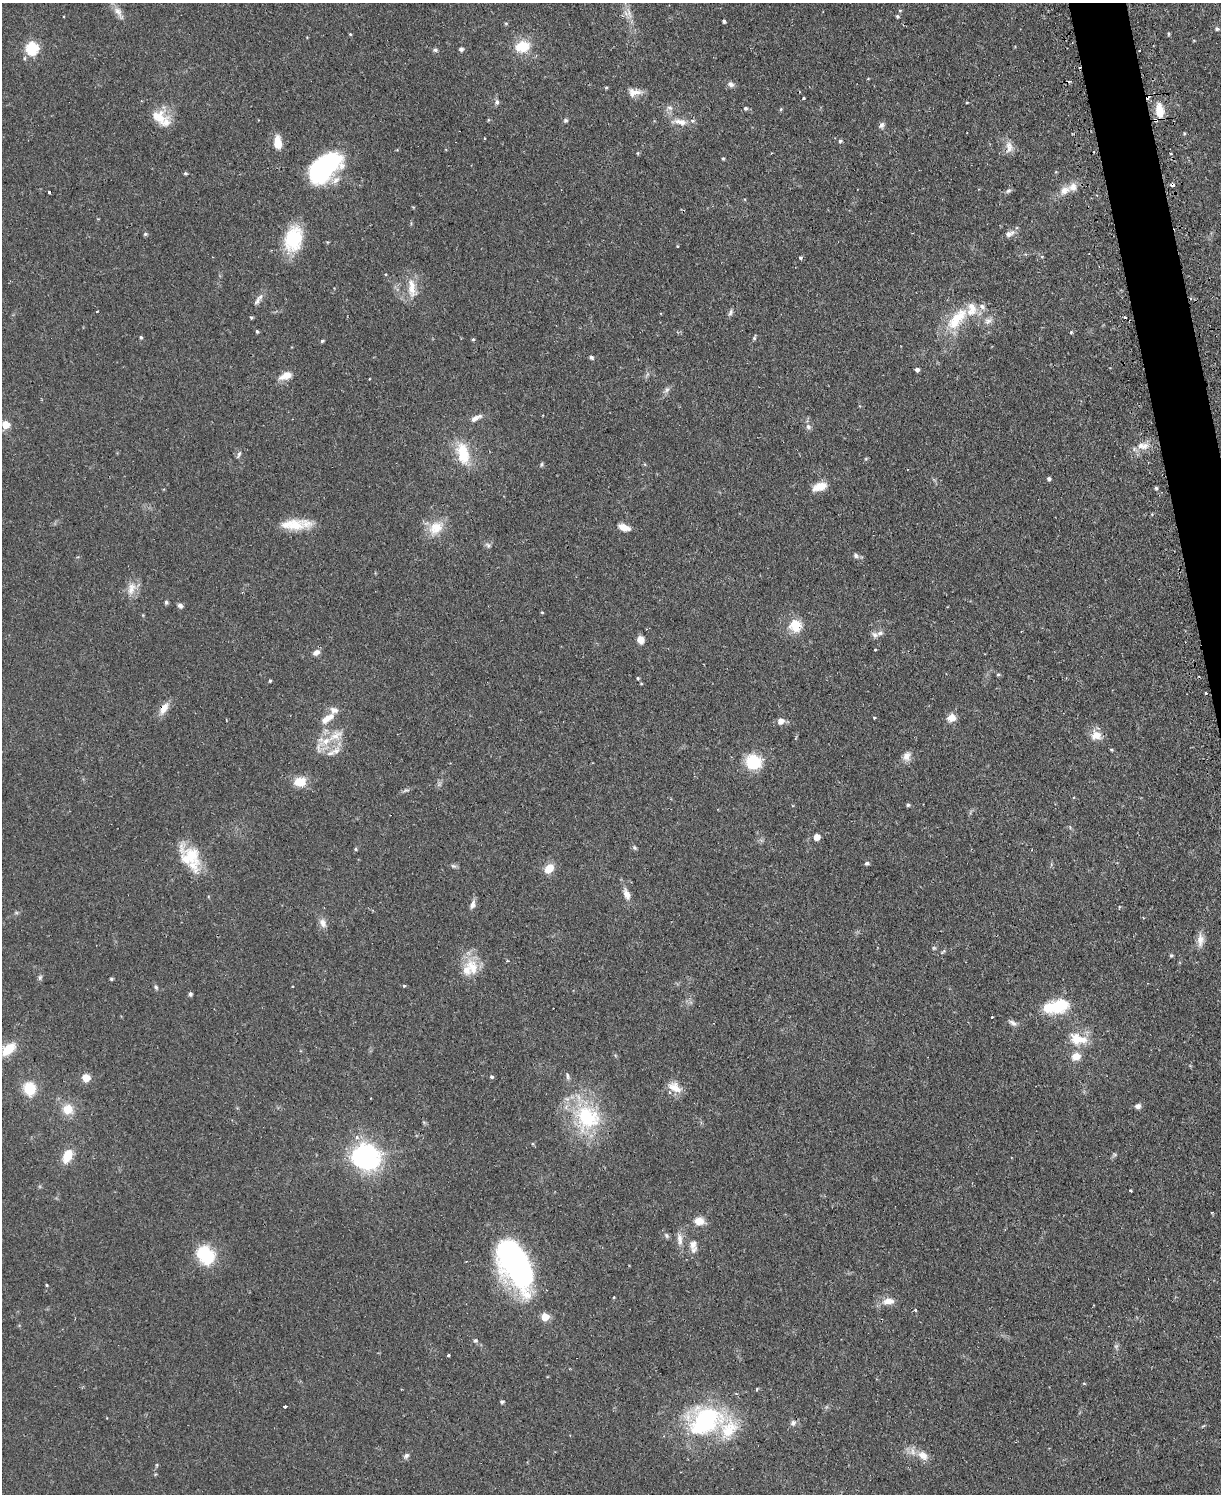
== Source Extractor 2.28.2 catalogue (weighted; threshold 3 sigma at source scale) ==
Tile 6 of 4 x 3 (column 2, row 2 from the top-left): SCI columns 1251-2469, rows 1653-3144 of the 4939 x 4911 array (HDU 1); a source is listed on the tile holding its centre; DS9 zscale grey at full resolution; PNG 1223 x 1496 px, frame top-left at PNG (2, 3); no overlay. Shown black and unused: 2% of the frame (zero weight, under 2 of 3 exposures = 4% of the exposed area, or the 3 px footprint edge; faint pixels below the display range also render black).
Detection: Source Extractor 2.28.2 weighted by HDU 2 'WHT'; one run over the whole footprint, this tile lists its part. Background 0.0624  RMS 0.0051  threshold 0.023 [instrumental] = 3 sigma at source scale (4.5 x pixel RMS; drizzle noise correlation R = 1.50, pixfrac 1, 0.05/0.05 arcsec/px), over >= 5 px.
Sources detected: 184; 1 too faint to see at this stretch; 4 cosmic-ray / hot-pixel residue — not listed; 14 inside a brighter listed object's ellipse — not listed separately; the other 165 listed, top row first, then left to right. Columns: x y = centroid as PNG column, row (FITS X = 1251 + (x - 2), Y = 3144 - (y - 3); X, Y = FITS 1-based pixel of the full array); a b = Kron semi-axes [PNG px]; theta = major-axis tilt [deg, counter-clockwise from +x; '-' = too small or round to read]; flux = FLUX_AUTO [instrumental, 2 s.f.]
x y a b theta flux
900 11 5 3 - 0.49
118 12 22 8 -58 4
629 13 17 5 -72 3.5
897 16 5 4 - 0.8
724 21 4 3 - 0.97
506 23 4 4 - 0.56
1217 29 5 4 - 1.1
350 34 4 3 - 0.52
1169 34 4 3 - 0.71
523 46 14 11 10 13
32 48 6 6 - 58
461 49 4 4 - 1.7
435 50 7 5 -10 0.98
731 84 9 7 -25 1.8
606 88 4 4 - 0.59
634 92 17 10 6 4.9
803 98 3 3 - 2.4
497 102 7 6 - 1.4
669 108 9 5 -26 1.7
745 108 5 5 - 0.93
781 109 5 4 - 0.6
1160 110 17 9 -83 9.1
158 117 25 19 -24 11
488 120 5 3 - 0.47
565 120 6 5 - 0.82
680 122 22 8 -9 5.3
881 125 9 6 65 1.5
840 141 4 4 - 0.94
278 143 15 8 -84 7.4
1009 147 17 9 -87 4.1
638 153 4 4 - 0.59
723 158 4 3 - 0.65
324 168 33 18 42 73
185 173 4 4 - 0.79
1173 185 4 3 - 2.3
1065 190 18 11 33 5.6
1008 191 8 5 17 1.2
49 192 3 3 - 1.6
145 234 5 4 - 0.82
1009 234 14 8 28 2.9
293 239 30 20 76 24
327 242 5 3 - 0.47
677 246 3 3 - 0.51
1041 256 5 4 - 0.91
801 258 4 4 - 1.1
411 288 29 10 -86 7.7
257 301 12 6 50 2.1
97 311 3 2 - 0.37
730 312 10 5 64 1.3
959 316 31 18 36 18
251 317 3 3 - 0.73
988 321 10 9 - 2.8
257 331 4 3 - 0.77
1071 332 5 4 - 0.57
141 337 5 4 - 0.73
754 338 6 4 70 0.79
473 339 4 4 - 0.62
322 341 4 3 - 0.89
591 357 5 4 - 1.2
917 369 4 4 - 1.7
286 376 15 8 22 5.5
667 390 9 6 51 1.6
543 415 2 2 - 0.54
476 418 17 6 27 2.9
6 425 6 5 - 11
808 427 7 7 - 1.7
1141 445 11 8 26 4.3
463 454 30 15 -79 15
239 455 12 4 60 1.1
541 464 6 4 88 0.71
1049 479 4 4 - 1.1
820 486 17 9 19 6.8
1156 488 4 4 - 0.79
292 525 35 14 -1 13
624 527 14 7 -20 4.3
436 528 22 16 41 10
488 545 8 6 -52 1.4
856 556 7 6 - 1.4
131 589 19 11 73 5.8
166 602 5 4 - 1
180 606 7 5 -40 1.5
542 612 4 4 - 0.49
795 625 12 12 - 11
875 635 9 7 -32 1.9
640 640 6 6 - 5.4
875 649 3 3 - 0.98
316 652 10 7 31 2.4
998 675 4 4 - 0.71
638 678 4 3 - 0.6
270 681 4 3 - 0.63
641 684 5 3 - 0.49
1206 693 3 3 - 0.88
164 708 16 9 61 5.1
327 718 19 8 34 5.5
874 718 3 3 - 0.51
951 718 9 7 14 4.8
781 721 7 6 - 3.5
1096 735 12 11 - 6.2
335 736 26 9 31 8.3
1111 750 4 3 - 0.58
336 751 13 9 29 4.1
907 756 12 10 69 3.5
753 762 12 11 - 27
300 782 13 9 7 9.4
406 790 12 3 15 1.1
908 805 5 4 - 1
817 837 5 5 - 6.5
634 848 6 6 - 0.92
355 849 5 4 - 0.65
190 857 32 22 -43 19
867 863 6 5 - 0.98
453 866 8 5 -25 1.1
549 869 9 7 42 8.9
627 894 15 7 -71 3.9
472 904 12 6 74 2.3
323 923 13 8 -63 3.2
1200 940 19 9 87 4.1
1171 955 5 4 - 0.71
507 961 4 3 - 0.46
473 968 29 15 -67 12
40 977 8 5 71 1.1
111 979 4 3 - 0.79
404 986 4 4 - 0.62
156 987 7 5 -63 0.96
190 994 5 4 - 1
1056 1006 32 15 11 21
991 1017 3 3 - 1.7
1013 1023 12 6 -35 1.9
1077 1039 21 17 -45 11
8 1049 16 9 41 12
568 1076 10 4 -81 1.3
492 1077 5 4 - 0.91
86 1078 8 7 - 5.4
675 1087 19 11 -33 6
29 1089 12 10 -77 15
1138 1106 7 6 - 2
68 1109 12 11 - 7.8
587 1117 38 35 -58 41
532 1144 5 3 - 0.48
67 1156 15 9 65 9.6
364 1156 10 9 - 320
1131 1190 3 3 - 0.87
1212 1212 4 2 - 0.37
699 1221 10 8 -4 5.8
666 1235 7 5 -71 1.1
680 1239 18 7 -85 3.8
693 1244 14 10 78 3.9
205 1255 24 18 -54 21
516 1265 49 24 -64 140
47 1285 4 3 - 0.54
614 1297 5 3 - 0.4
888 1301 15 8 3 5.1
915 1310 3 3 - 1.7
545 1317 5 5 - 13
475 1340 6 6 - 0.96
1116 1346 6 4 18 0.87
448 1356 3 3 - 1.3
1084 1383 5 3 - 0.44
502 1402 4 4 - 1
285 1406 4 3 - 0.77
705 1420 46 33 30 65
793 1423 9 7 54 1.8
406 1456 8 6 47 1.5
923 1456 14 9 -39 5.2
157 1465 5 3 - 0.5
Overlapping masked pixels (flux is a lower limit): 2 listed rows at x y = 1173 185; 164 708
Isophote crosses this tile's border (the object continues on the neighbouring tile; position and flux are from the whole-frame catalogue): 1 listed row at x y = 8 1049